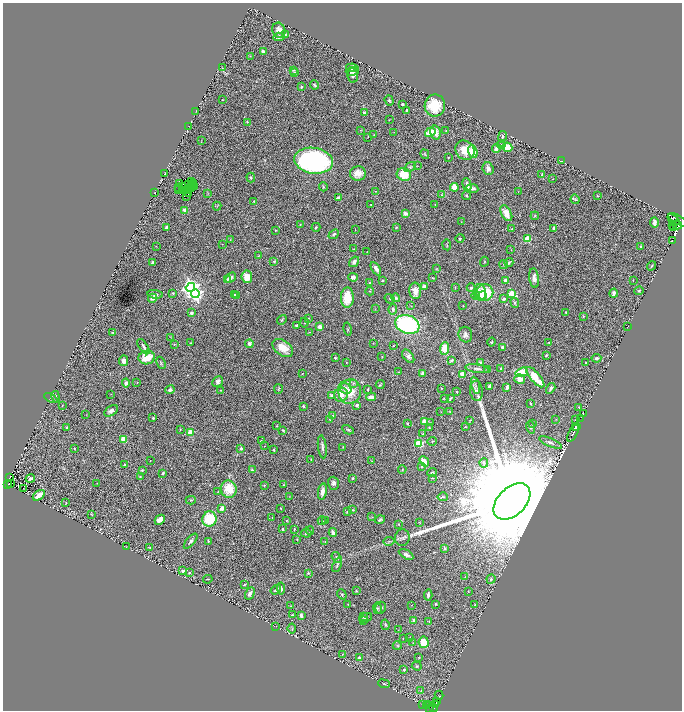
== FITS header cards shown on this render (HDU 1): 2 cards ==
NAXIS1  =                 1359
NAXIS2  =                 1416

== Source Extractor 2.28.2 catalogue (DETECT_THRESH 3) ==
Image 1359 x 1416 px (HDU 1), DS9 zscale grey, zoomed out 1/2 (1 PNG px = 2 x 2 image px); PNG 684 x 712 px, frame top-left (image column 2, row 1415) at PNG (3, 3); each listed source drawn as its Kron ellipse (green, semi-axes under 4 px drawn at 4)
Background 0.658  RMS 0.046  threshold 0.139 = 3 sigma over >= 5 px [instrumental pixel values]
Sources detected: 435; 38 cannot appear on this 1/2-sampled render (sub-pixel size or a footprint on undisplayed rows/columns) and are neither listed nor drawn; the other 397 listed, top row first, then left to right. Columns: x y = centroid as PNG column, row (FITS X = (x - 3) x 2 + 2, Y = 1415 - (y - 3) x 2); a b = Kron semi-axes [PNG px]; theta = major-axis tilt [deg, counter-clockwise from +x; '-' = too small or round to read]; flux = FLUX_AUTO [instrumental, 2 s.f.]
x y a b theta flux
279 30 8 6 -69 54
286 35 4 3 - 11
279 37 6 4 6 33
263 51 3 3 - 19
250 56 3 3 - 5.3
222 68 4 2 - 4.6
352 68 6 4 -7 100
293 70 3 3 - 7
352 71 6 3 4 43
295 72 4 3 - 17
353 75 7 5 -79 29
315 85 5 3 - 11
301 87 3 3 - 13
222 100 2 2 - 5.3
389 100 5 4 - 16
402 104 2 2 - 14
435 106 11 10 - 270
406 110 2 2 - 12
196 111 2 1 - 2.8
364 113 3 3 - 29
389 120 2 1 - 2.4
247 122 2 2 - 4.8
189 126 3 2 - 2.7
361 130 3 2 - 3.3
446 130 2 2 - 3.4
394 132 2 1 - 2.6
430 132 5 4 - 170
435 133 7 5 -76 64
374 135 3 2 - 5.2
368 137 3 2 - 3.5
502 137 6 3 78 15
201 141 4 1 - 3.5
501 144 4 3 - 9.9
507 147 5 4 - 120
496 148 4 3 - 69
465 150 10 9 - 150
473 152 6 4 -72 160
425 154 5 3 - 7.6
448 157 2 1 - 4.3
314 161 19 13 -9 2700
561 161 2 1 - 2.4
417 166 3 2 - 3.5
410 167 6 4 31 16
488 169 6 5 - 38
165 173 2 1 - 4.4
358 174 8 7 - 100
404 175 7 6 - 180
542 175 3 3 - 12
251 178 5 3 - 11
553 179 2 1 - 3.7
192 181 2 1 - 7.5
180 184 2 2 - 6.6
193 184 3 1 - 4
189 185 2 1 - 4.3
191 185 2 1 - 0.5
467 185 7 3 -76 38
183 186 4 1 - 6.9
194 186 3 1 - 3.9
323 187 4 3 - 8.9
454 187 4 4 - 120
178 188 3 1 - 2.8
191 188 3 1 - 0.79
472 188 6 3 -8 47
188 189 3 1 - 2
179 190 2 1 - 1.4
184 190 2 1 - 8
186 190 3 1 - 0.92
375 191 2 2 - 3
154 192 3 3 - 5.5
518 192 2 1 - 2.5
208 193 3 2 - 5.2
188 194 2 1 - 1.3
442 195 3 2 - 5.8
186 196 2 1 - 1.6
466 196 4 3 - 11
597 196 2 1 - 5.2
338 198 3 2 - 52
575 199 5 4 - 11
254 201 3 2 - 4.9
435 204 2 2 - 3.1
371 205 2 2 - 6.6
217 206 4 2 - 5.8
185 210 4 3 - 62
506 213 8 5 -61 90
405 214 4 4 - 44
535 216 4 3 - 8.8
674 220 7 3 -41 1200
678 220 11 3 -31 1500
461 222 2 2 - 3.9
654 223 5 3 - 41
300 224 3 2 - 5.8
677 225 5 3 - 100
673 226 3 2 - 210
316 227 4 2 - 7.8
396 227 4 3 - 7.7
167 228 3 3 - 29
554 228 3 3 - 16
674 228 3 1 - 190
512 229 3 3 - 8
275 230 3 2 - 4.7
355 230 3 1 - 3.4
334 234 6 3 40 14
460 238 4 4 - 11
527 239 4 3 - 140
230 240 2 2 - 3.9
672 240 2 1 - 65
222 244 2 1 - 3.2
447 245 5 2 - 6.3
156 246 2 1 - 3.1
641 247 4 4 - 14
354 249 3 2 - 4
511 250 3 2 - 4.3
367 252 2 1 - 2.5
258 256 4 3 - 6.6
274 261 3 2 - 8.2
153 262 3 3 - 17
354 262 6 4 56 35
484 262 5 3 - 6.8
509 263 4 3 - 11
504 264 4 3 - 8.5
652 266 5 2 - 7.5
376 269 7 4 -58 45
436 269 3 3 - 6.4
231 277 6 4 43 30
247 277 6 5 - 94
353 277 4 3 - 38
433 278 3 2 - 8.4
534 278 10 5 -83 50
227 279 4 3 - 12
505 280 4 3 - 25
633 280 2 2 - 3.3
383 281 3 3 - 12
370 283 2 2 - 15
424 286 4 3 - 24
190 287 5 4 - 4100
455 288 3 2 - 5
471 288 4 4 - 21
370 291 4 2 - 5.2
415 291 8 6 -84 78
639 291 5 2 - 7.2
480 292 8 6 -86 140
173 293 4 3 - 9.1
485 293 8 8 - 320
614 293 4 3 - 33
155 294 7 4 -10 28
195 294 4 4 - 2300
511 294 4 3 - 290
234 295 3 3 - 10
237 295 3 2 - 5.2
483 295 4 2 - 52
476 296 4 3 - 12
152 298 5 4 - 50
347 298 10 6 88 220
396 298 4 3 - 12
390 299 5 2 - 7.2
504 299 4 3 - 23
515 303 5 4 - 15
411 306 4 3 - 6.3
463 306 2 2 - 3.7
375 309 3 2 - 2.9
393 309 5 4 - 26
566 312 3 2 - 7.2
191 313 3 3 - 20
583 316 3 3 - 9.1
309 318 3 2 - 6.2
282 320 5 2 - 7.6
305 322 5 2 - 9
407 324 12 9 -20 1200
297 325 3 2 - 14
628 326 2 1 - 2.4
320 327 4 3 - 43
347 329 6 2 -77 6.9
112 332 4 2 - 8.9
310 332 3 2 - 2.5
465 335 8 7 - 35
170 337 3 2 - 4.2
491 342 4 3 - 10
549 342 3 2 - 9.1
190 343 3 3 - 6.8
373 343 2 2 - 3.3
174 344 3 2 - 4.6
249 344 4 3 - 35
393 346 3 2 - 4.7
143 347 9 3 -56 30
502 347 4 3 - 20
283 348 12 7 -36 160
445 349 6 4 83 140
546 355 4 2 - 6.5
382 356 2 2 - 3.3
408 356 7 5 -52 32
147 357 8 6 11 190
335 358 3 3 - 8.5
596 358 5 3 - 25
451 360 4 3 - 20
123 361 5 4 - 47
586 362 2 1 - 4.2
161 363 6 3 -66 11
346 363 2 2 - 4.9
481 363 4 4 - 32
477 369 12 3 -8 31
488 369 3 3 - 23
501 369 2 2 - 12
398 372 2 1 - 4.4
522 372 6 4 18 220
423 373 3 3 - 31
302 374 2 2 - 4
462 374 4 3 - 68
535 377 13 5 -49 240
520 379 5 5 - 68
218 381 6 5 - 27
126 383 4 3 - 23
137 383 2 2 - 4.3
353 383 4 3 - 9.4
380 384 5 2 - 6.3
475 385 8 3 -77 24
489 386 4 3 - 15
507 387 3 3 - 36
345 388 7 5 -33 60
442 388 2 2 - 4.9
551 388 6 3 59 23
278 389 5 3 - 8.9
368 389 3 2 - 9.2
170 390 5 4 - 22
221 390 3 2 - 4
476 391 10 6 -84 33
350 392 12 11 - 200
457 392 2 2 - 20
111 394 3 2 - 3
331 395 4 3 - 20
341 395 7 6 - 82
56 397 6 2 -79 15
371 397 5 3 - 59
51 398 7 4 -30 15
444 398 3 2 - 5.5
450 399 4 2 - 10
530 404 3 2 - 7.2
62 405 3 2 - 5.3
357 405 3 3 - 24
303 406 3 2 - 13
579 407 3 3 - 6.8
111 411 7 4 32 37
441 412 3 2 - 3.6
450 412 3 3 - 5.1
583 414 2 1 - 12
86 415 3 2 - 3
333 415 3 2 - 7.8
153 418 2 2 - 11
556 419 2 2 - 3.4
581 419 2 1 - 24
330 420 4 3 - 7.7
470 420 4 1 - 4.4
575 420 3 2 - 4
424 422 3 2 - 190
407 423 3 3 - 8.8
430 423 4 3 - 9.6
532 423 3 3 - 8.7
276 426 3 2 - 4.1
576 426 2 2 - 310
67 427 3 2 - 6.6
465 427 3 3 - 5.2
531 427 6 3 -71 18
429 428 3 3 - 6.9
575 428 3 2 - 500
180 429 3 2 - 4
283 430 3 2 - 14
348 430 6 2 -28 10
190 432 3 2 - 260
573 433 9 2 63 910
423 434 4 3 - 11
124 440 4 3 - 130
261 441 2 2 - 7.9
432 441 5 2 - 7.4
550 442 12 4 -23 36
419 443 3 3 - 440
265 446 2 2 - 3.7
322 447 11 3 -83 32
343 447 3 2 - 4.1
241 448 3 3 - 23
74 449 3 2 - 5.2
274 450 3 2 - 8.6
311 459 3 3 - 6.3
150 461 2 1 - 3.3
372 461 3 2 - 4.5
424 461 6 3 -49 110
484 463 5 4 - 17
125 464 3 3 - 6.8
421 467 4 3 - 10
402 469 4 3 - 9.7
142 470 3 3 - 11
252 470 4 3 - 12
163 473 4 2 - 14
432 473 5 2 - 13
9 477 2 1 - 8.9
140 477 4 3 - 9.4
352 478 2 2 - 19
432 478 3 2 - 4.4
30 479 5 3 - 23
97 483 3 2 - 3.2
333 483 6 5 - 31
8 484 2 1 - 51
10 484 2 1 - 21
264 485 3 2 - 5.8
284 485 2 2 - 5.5
23 488 2 1 - 2.2
229 489 9 8 - 210
322 491 8 4 79 61
218 492 4 2 - 5.4
39 495 7 3 34 120
289 497 3 2 - 2.8
443 497 5 4 - 12
191 500 5 3 - 9.7
512 501 22 14 44 600000
66 503 3 2 - 5.7
222 508 4 3 - 51
281 508 2 2 - 5.3
353 510 3 3 - 6.2
347 512 3 3 - 11
92 514 3 2 - 5.6
372 517 3 2 - 3.7
272 518 3 2 - 6.3
209 519 7 7 - 350
380 519 5 3 - 15
160 520 5 4 - 57
287 520 3 3 - 5.8
322 521 4 3 - 9.1
325 521 3 2 - 4.8
419 522 3 2 - 4.3
398 524 3 2 - 4.3
283 529 2 2 - 17
294 529 4 3 - 9.4
310 530 4 3 - 8
333 532 4 2 - 37
306 533 5 4 - 18
402 537 8 7 - 27
297 539 2 2 - 5.7
191 541 9 3 50 20
208 541 4 2 - 11
389 541 5 2 - 10
325 542 3 2 - 3.9
126 547 3 2 - 3
150 548 3 2 - 6.3
445 548 3 2 - 14
406 554 8 4 -30 31
337 558 6 4 -54 16
337 565 7 2 68 11
183 571 4 3 - 23
189 573 3 3 - 10
308 573 3 3 - 12
465 577 3 3 - 7.8
208 579 5 2 - 4.9
491 579 4 4 - 17
244 585 4 2 - 8.9
281 589 6 3 -82 33
276 590 6 3 35 16
356 591 2 2 - 7.9
468 591 3 2 - 4.8
250 593 6 4 60 25
342 594 5 4 - 14
428 595 5 2 - 22
348 604 2 2 - 3.6
435 604 3 3 - 11
411 605 3 2 - 3.6
475 605 4 3 - 8.1
291 606 3 3 - 6.3
377 608 6 4 -79 15
381 608 6 5 - 23
292 615 3 2 - 9.3
301 615 4 3 - 34
363 617 3 3 - 7.8
365 618 7 3 20 16
363 620 3 2 - 6.5
414 620 3 3 - 39
429 621 3 2 - 5.7
385 625 5 4 - 12
276 626 2 1 - 2.3
292 628 5 2 - 7.2
398 630 3 2 - 3.1
410 638 4 2 - 5
403 639 2 2 - 4.1
424 642 6 5 - 200
413 643 3 2 - 5.3
397 646 4 2 - 6.6
342 654 3 2 - 4.6
419 657 3 2 - 4.9
359 658 3 3 - 19
417 666 5 4 - 11
404 670 2 2 - 16
384 684 6 2 -21 8.1
421 691 4 3 - 7.2
439 695 4 2 - 4.5
437 702 2 1 - 74
422 704 3 2 - 28
428 704 2 1 - 63
435 704 3 2 - 120
426 705 2 2 - 68
433 707 5 3 - 390
429 708 3 2 - 200
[38 sub-pixel or undisplayed-footprint detections neither listed nor drawn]